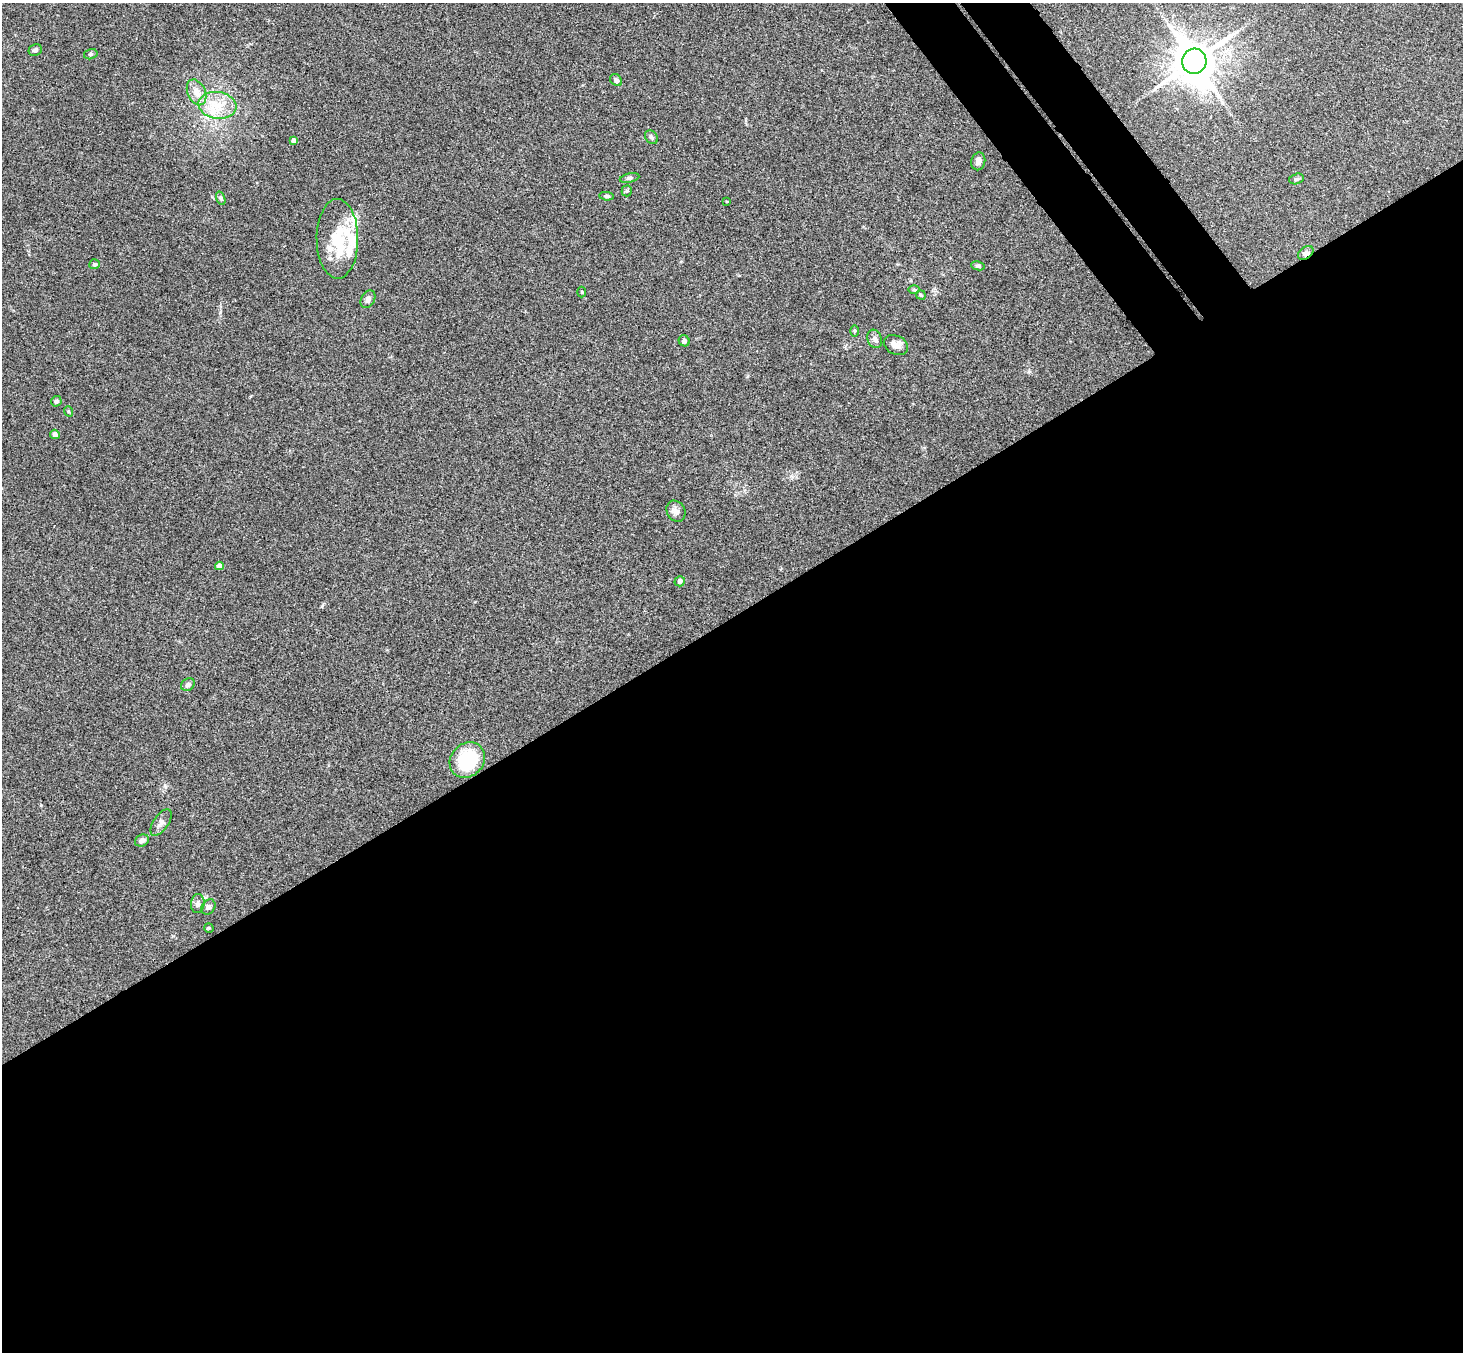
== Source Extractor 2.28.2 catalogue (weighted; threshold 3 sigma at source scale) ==
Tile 15 of 4 x 4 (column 3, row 4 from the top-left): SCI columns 2975-4435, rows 332-1681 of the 5947 x 5927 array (HDU 1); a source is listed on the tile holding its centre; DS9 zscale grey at full resolution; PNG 1465 x 1354 px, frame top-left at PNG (2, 3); each listed source drawn as its Kron ellipse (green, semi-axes under 4 px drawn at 4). Shown black and unused: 57% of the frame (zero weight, under 3 of 4 exposures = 6% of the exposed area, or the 3 px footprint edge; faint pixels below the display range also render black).
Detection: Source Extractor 2.28.2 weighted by HDU 2 'WHT'; one run over the whole footprint, this tile lists its part. Background 0.205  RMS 0.0083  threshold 0.0372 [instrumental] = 3 sigma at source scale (4.5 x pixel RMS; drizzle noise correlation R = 1.50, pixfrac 1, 0.05/0.05 arcsec/px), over >= 5 px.
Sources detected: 45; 5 inside a brighter listed object's ellipse — not listed separately; the other 40 listed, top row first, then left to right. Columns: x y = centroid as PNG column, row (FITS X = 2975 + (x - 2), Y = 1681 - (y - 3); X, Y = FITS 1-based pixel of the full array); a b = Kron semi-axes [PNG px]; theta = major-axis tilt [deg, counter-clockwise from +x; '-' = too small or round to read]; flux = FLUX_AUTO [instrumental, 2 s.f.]
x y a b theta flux
35 50 7 5 23 2.1
91 54 7 5 14 1.4
1194 61 12 12 - 2900
616 80 6 5 - 2.7
196 92 13 9 -65 8.4
217 105 19 13 -8 18
651 137 7 6 - 1.8
294 141 4 4 - 3.4
978 161 9 7 76 3.4
629 178 10 4 12 1.7
1296 179 7 5 15 1.7
627 191 5 5 - 1.1
607 196 7 4 -4 1.6
221 198 7 4 -71 1.2
727 201 3 2 - 0.64
337 239 40 21 -90 32
1306 253 8 6 36 3
95 264 5 5 - 1.4
978 266 7 4 -10 1.5
914 290 6 4 -1 1.1
582 292 5 3 - 0.69
921 295 5 4 - 1.1
368 299 9 6 60 3.3
855 331 6 4 89 0.98
875 339 9 7 -68 3
684 341 6 5 - 1.9
896 345 13 9 -25 5.6
56 401 5 5 - 1.9
68 411 5 3 - 0.84
55 434 5 4 - 2.5
676 511 11 9 -59 4.2
219 566 4 4 - 4.7
680 581 5 5 - 3.1
188 685 7 5 35 2.6
467 760 19 16 44 47
161 823 15 7 56 3.8
142 840 7 5 27 2.7
198 904 9 6 85 2.6
208 907 8 6 52 2.1
209 928 5 4 - 0.94
Overlapping masked pixels (flux is a lower limit): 1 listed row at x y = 1306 253